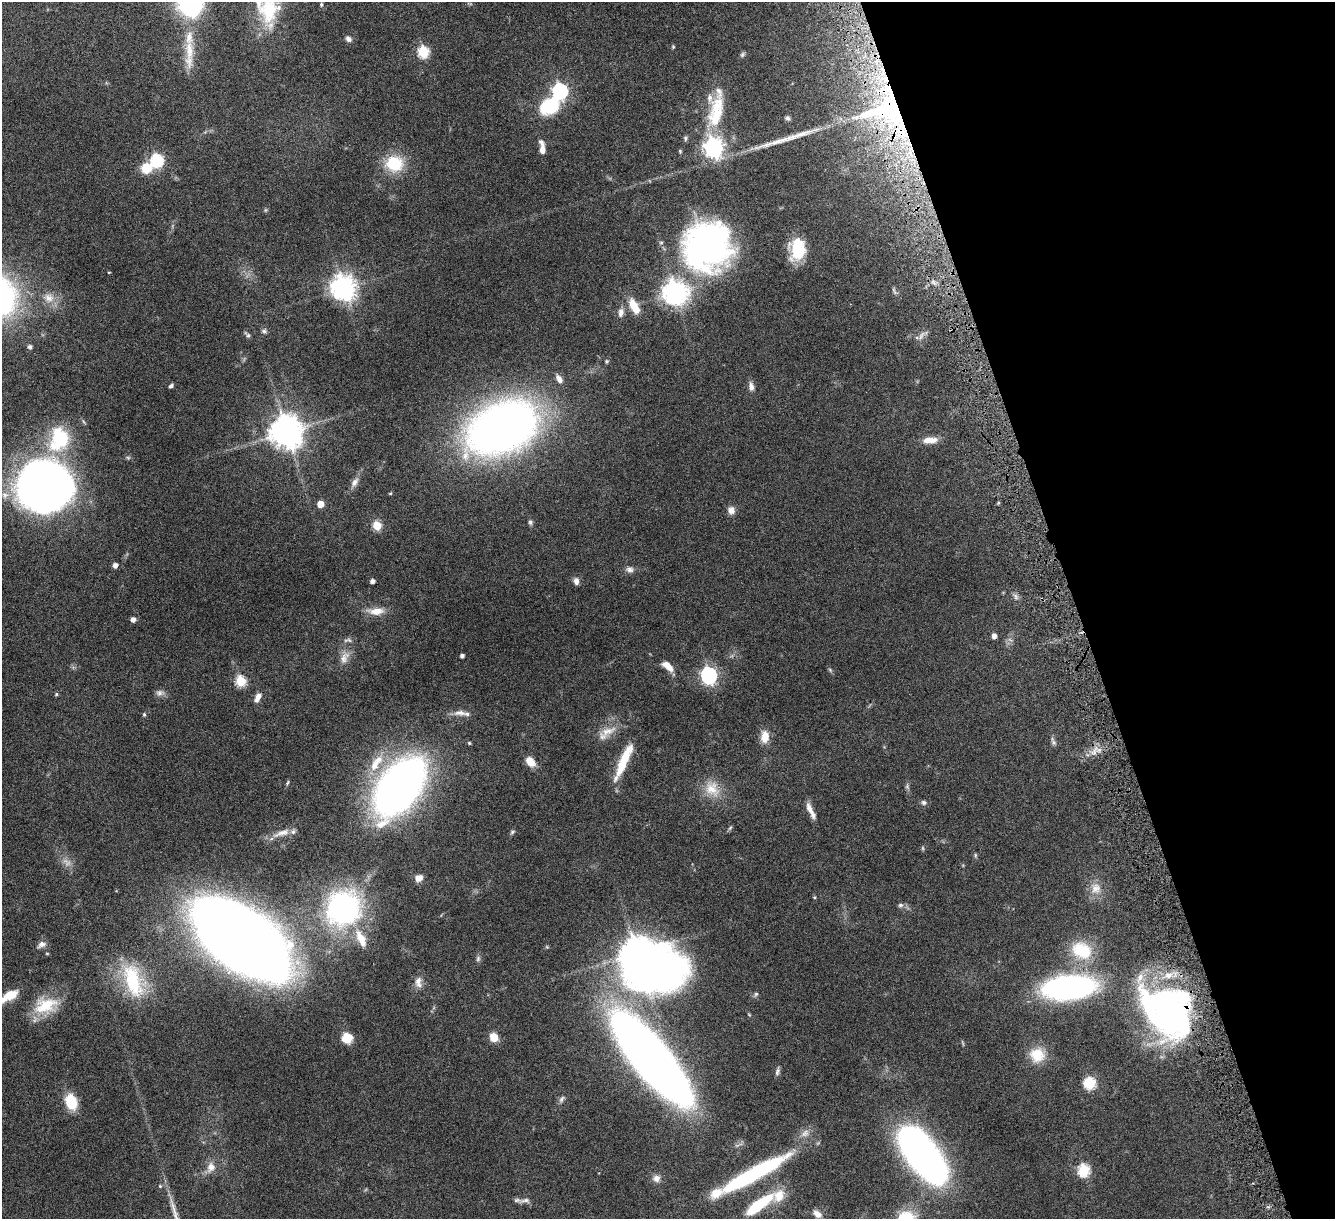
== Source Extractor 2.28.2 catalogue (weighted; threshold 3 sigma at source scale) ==
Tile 12 of 4 x 4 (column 4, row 3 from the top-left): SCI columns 4022-5354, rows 1379-2595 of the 5378 x 5312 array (HDU 1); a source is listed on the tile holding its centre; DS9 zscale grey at full resolution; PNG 1337 x 1221 px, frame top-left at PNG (2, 2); no overlay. Shown black and unused: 19% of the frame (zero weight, under 4 of 8 exposures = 1% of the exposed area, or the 3 px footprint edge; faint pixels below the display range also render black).
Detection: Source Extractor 2.28.2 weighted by HDU 2 'WHT'; one run over the whole footprint, this tile lists its part. Background 0.0526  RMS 0.0039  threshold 0.0158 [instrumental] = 3 sigma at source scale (4.09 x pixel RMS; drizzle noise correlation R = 1.36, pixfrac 0.8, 0.05/0.05 arcsec/px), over >= 5 px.
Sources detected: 141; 2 too faint to see at this stretch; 3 inside a brighter object's white glare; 1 long thin detection or spike segment (spike, bleed or trail) — not listed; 12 inside a brighter listed object's ellipse — not listed separately; the other 123 listed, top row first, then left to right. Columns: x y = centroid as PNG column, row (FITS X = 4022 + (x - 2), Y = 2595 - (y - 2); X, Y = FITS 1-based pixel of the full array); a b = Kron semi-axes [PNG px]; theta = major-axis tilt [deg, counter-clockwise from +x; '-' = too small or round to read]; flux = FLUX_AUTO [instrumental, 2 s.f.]
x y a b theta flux
190 4 19 18 - 54
321 4 6 5 - 0.57
268 10 42 26 77 22
348 39 8 6 -48 1.2
673 47 5 5 - 0.38
423 52 6 5 - 30
189 53 50 11 89 9.3
742 54 8 5 51 0.69
560 91 7 6 - 85
549 106 28 18 29 18
886 110 64 53 -23 98
716 112 47 18 77 16
788 118 6 5 - 0.8
685 138 7 5 -73 0.62
713 148 8 7 - 180
542 150 9 6 -89 2.2
680 151 6 3 -47 0.36
157 160 6 6 - 45
394 164 21 19 -7 13
146 168 11 10 - 7.4
265 210 6 4 71 0.4
707 246 49 46 50 110
798 250 17 13 -90 19
109 272 4 2 - 0.23
343 288 8 8 - 340
894 291 12 3 -61 0.75
675 292 8 8 - 330
49 298 16 13 -23 4.4
634 306 17 8 -60 7.2
621 312 12 7 83 1.9
264 331 7 6 - 0.8
247 335 10 4 -45 0.76
921 336 13 4 57 1.2
30 347 5 4 - 1.1
607 361 5 5 - 0.6
559 379 11 7 -59 2
171 386 6 4 38 0.74
751 387 11 6 -83 1.8
501 428 52 34 25 290
287 432 11 10 - 520
59 439 30 22 76 23
930 440 18 7 2 3.9
355 482 12 8 53 1.9
45 486 44 39 -6 310
320 504 5 5 - 5.6
731 510 9 9 - 2.1
530 522 7 5 -80 0.72
377 525 5 5 - 16
115 565 4 4 - 2
630 569 11 8 -9 1.5
372 581 4 4 - 1.4
576 581 9 6 -83 1.6
1015 597 9 4 -81 0.88
376 611 24 9 2 4.3
133 620 4 4 - 1.8
994 636 5 4 - 1.9
348 640 13 5 4 1
462 656 4 4 - 1.2
344 657 19 10 63 3.4
668 666 14 7 -40 3.6
830 670 7 4 -46 0.53
709 675 8 6 87 110
241 681 6 5 - 24
160 693 12 8 7 1.5
56 694 5 4 - 0.44
258 697 13 7 63 2.1
460 713 18 8 2 2.7
144 714 5 4 - 0.45
607 731 26 11 21 4.9
765 737 15 10 87 4.1
1053 742 12 5 -67 0.96
469 743 4 4 - 0.43
1093 752 10 6 9 2
623 761 44 9 66 11
530 762 11 8 -49 4.2
374 765 25 13 64 7.9
287 783 7 3 71 0.47
907 786 7 5 -57 0.69
399 787 40 23 55 290
712 789 24 19 -52 7.9
924 802 7 6 - 0.84
811 811 22 6 -63 2.9
730 828 7 4 46 0.54
512 832 6 5 - 0.58
282 833 26 8 18 3.5
975 855 6 4 -90 0.46
419 878 9 8 - 2.2
1096 888 16 15 - 4.3
814 897 4 4 - 0.38
900 905 8 6 2 0.88
343 908 48 43 56 66
242 938 80 40 -34 710
41 944 12 7 30 1.6
1082 950 29 22 -28 15
47 953 5 3 - 0.3
637 953 13 10 28 480
478 959 8 5 65 0.82
133 981 47 23 -72 24
418 982 16 10 -88 2.7
1068 987 50 22 5 90
756 994 7 5 61 0.68
11 995 15 9 23 5.7
45 1005 31 20 16 12
1167 1012 67 44 -51 120
494 1037 8 7 - 5.3
347 1038 9 8 - 7
1037 1055 20 19 - 7.7
651 1058 73 21 -51 530
777 1072 11 5 76 0.96
1090 1083 6 6 - 31
562 1099 10 5 58 0.99
71 1102 16 10 -74 10
805 1133 14 8 37 2.4
923 1156 49 21 -52 200
211 1167 15 11 67 3.3
1084 1170 6 6 - 31
753 1174 69 11 29 57
656 1178 8 8 - 1.9
160 1186 5 4 - 0.43
525 1200 19 6 7 1.7
759 1204 36 10 36 16
817 1214 11 7 -38 2.3
906 1218 20 15 2 9.6
Overlapping masked pixels (flux is a lower limit): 2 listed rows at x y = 886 110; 1167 1012
Isophote crosses this tile's border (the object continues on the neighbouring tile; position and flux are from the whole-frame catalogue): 4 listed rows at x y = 190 4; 268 10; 11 995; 906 1218